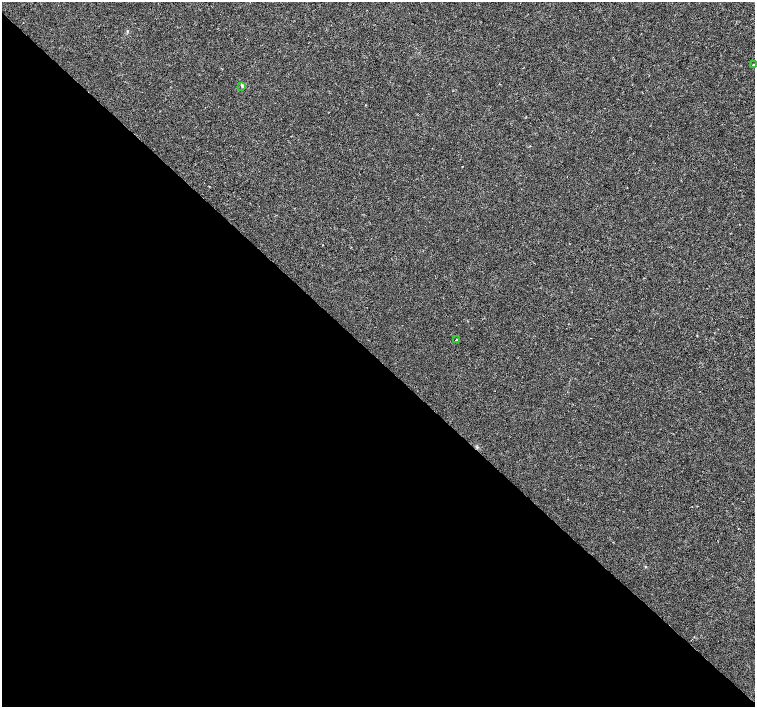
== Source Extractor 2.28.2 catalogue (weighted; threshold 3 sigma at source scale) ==
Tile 14 of 4 x 4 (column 2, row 4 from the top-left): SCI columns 1511-3015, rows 222-1631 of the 6026 x 6016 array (HDU 1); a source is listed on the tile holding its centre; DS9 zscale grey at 2 x 2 block average (1 PNG px = mean of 2 x 2 image px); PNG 757 x 709 px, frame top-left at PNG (2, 2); each listed source drawn as its Kron ellipse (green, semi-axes under 4 px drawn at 4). Shown black and unused: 49% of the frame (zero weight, under 3 of 4 exposures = <1% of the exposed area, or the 3 px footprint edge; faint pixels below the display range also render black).
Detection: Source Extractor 2.28.2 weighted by HDU 2 'WHT'; one run over the whole footprint, this tile lists its part. Background -4.64e-05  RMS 0.0017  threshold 0.00754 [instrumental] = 3 sigma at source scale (4.5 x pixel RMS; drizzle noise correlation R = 1.50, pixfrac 1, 0.0396/0.0396 arcsec/px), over >= 5 px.
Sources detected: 3; all 3 listed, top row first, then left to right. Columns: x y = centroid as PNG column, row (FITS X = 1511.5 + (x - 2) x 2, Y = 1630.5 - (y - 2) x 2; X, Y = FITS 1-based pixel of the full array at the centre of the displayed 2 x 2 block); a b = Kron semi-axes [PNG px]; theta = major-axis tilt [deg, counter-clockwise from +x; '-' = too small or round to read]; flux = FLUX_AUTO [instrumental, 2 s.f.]
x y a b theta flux
753 65 2 2 - 0.42
242 86 4 3 - 0.39
456 340 2 2 - 0.38
Isophote crosses this tile's border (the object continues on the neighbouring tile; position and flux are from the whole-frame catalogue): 1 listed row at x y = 753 65